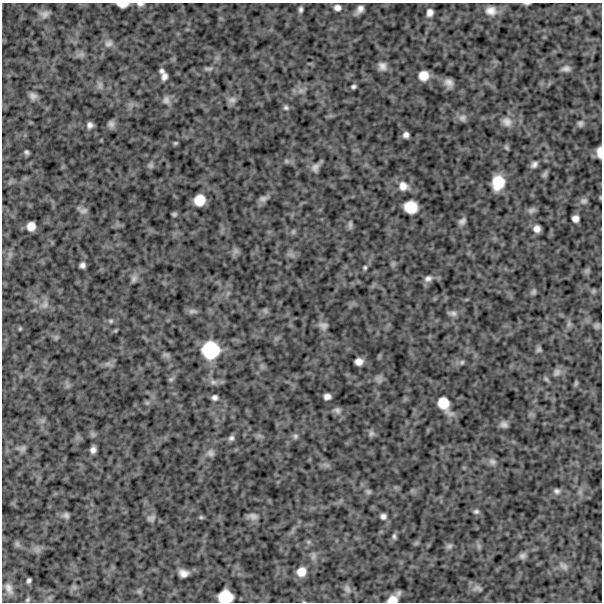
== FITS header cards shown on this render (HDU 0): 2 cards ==
NAXIS1  =                  600
NAXIS2  =                  600

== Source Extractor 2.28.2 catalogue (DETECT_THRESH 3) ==
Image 600 x 600 px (HDU 0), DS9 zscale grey, 1 PNG px = 1 image px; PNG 604 x 604 px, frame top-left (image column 1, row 600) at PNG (2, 3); no overlay
Background 1120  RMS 230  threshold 695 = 3 sigma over >= 5 px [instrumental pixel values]
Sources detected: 131; all 131 listed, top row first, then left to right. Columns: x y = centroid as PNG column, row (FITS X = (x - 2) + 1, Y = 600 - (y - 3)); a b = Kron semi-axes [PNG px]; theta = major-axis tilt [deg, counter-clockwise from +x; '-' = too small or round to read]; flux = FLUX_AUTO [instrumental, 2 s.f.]
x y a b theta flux
140 4 10 5 -1 49000
527 4 6 2 0 23000
123 5 10 5 0 110000
337 8 8 7 - 74000
301 9 6 4 85 43000
360 9 9 5 52 92000
491 11 15 12 -10 160000
430 12 8 6 78 84000
45 14 12 9 17 78000
109 43 12 9 29 82000
81 54 8 6 45 52000
382 66 11 10 - 95000
208 69 14 5 -3 46000
566 69 9 6 4 64000
162 71 6 6 - 44000
424 76 9 9 - 190000
164 77 7 6 - 75000
449 83 8 6 -48 92000
100 85 11 7 -83 58000
353 87 5 4 - 36000
301 91 10 8 -26 79000
33 96 9 7 -36 73000
166 100 12 11 - 89000
232 100 12 8 13 71000
286 107 7 7 - 39000
462 118 10 9 - 72000
507 122 13 11 -38 120000
580 123 7 7 - 41000
111 124 8 7 - 60000
90 125 6 6 - 65000
406 135 5 5 - 62000
175 143 5 4 - 22000
506 148 7 4 -51 26000
27 152 4 4 - 34000
599 152 10 5 -89 110000
286 161 7 5 -20 36000
534 164 8 6 39 60000
151 165 8 7 - 41000
315 167 12 9 58 79000
545 174 8 5 61 39000
498 183 14 11 78 380000
403 186 12 11 - 140000
263 199 11 7 13 60000
199 200 10 9 - 240000
584 201 10 8 7 56000
411 207 12 10 -13 310000
531 210 11 7 24 52000
83 211 11 7 2 53000
174 214 4 4 - 29000
575 219 6 6 - 86000
462 221 8 5 42 57000
350 225 11 5 90 42000
31 226 8 7 - 140000
537 229 7 6 - 90000
293 231 7 5 70 30000
235 251 9 7 -34 54000
10 254 7 4 72 41000
393 264 7 6 - 28000
82 265 5 5 - 57000
365 267 5 5 - 26000
587 271 9 6 48 38000
134 278 10 8 65 57000
428 278 10 8 26 74000
593 291 7 5 22 35000
533 292 7 6 - 35000
45 304 13 9 66 100000
193 311 13 6 -2 49000
265 311 8 6 -89 35000
453 313 12 7 -7 60000
111 321 7 5 -14 34000
569 324 8 6 88 45000
597 325 8 6 7 42000
323 326 13 9 -18 77000
20 329 5 4 - 18000
115 331 6 4 19 20000
56 337 7 6 - 32000
539 349 7 6 - 36000
210 350 17 17 - 640000
166 355 11 5 -11 38000
359 362 7 6 - 100000
462 362 7 6 - 35000
108 364 9 7 1 57000
557 372 11 8 52 71000
171 379 7 5 43 33000
379 379 9 9 - 60000
546 379 7 5 -45 28000
213 382 10 6 -10 63000
576 383 8 4 76 25000
327 396 7 5 -6 78000
215 397 6 5 - 53000
147 403 7 4 0 29000
444 404 17 10 -58 290000
337 410 10 9 - 68000
42 421 7 4 71 35000
504 424 8 7 - 66000
371 433 9 7 -74 49000
295 436 7 7 - 37000
231 438 8 6 45 48000
22 448 12 7 4 54000
93 450 6 5 - 72000
210 453 10 9 - 65000
492 462 11 8 -21 72000
326 465 9 4 -22 45000
557 491 8 7 - 52000
368 492 8 6 -28 36000
476 511 7 6 - 39000
66 515 7 6 - 49000
253 516 12 7 -10 67000
383 516 7 6 - 58000
201 517 6 5 - 23000
151 518 10 7 26 52000
394 536 7 6 - 38000
416 543 8 4 45 27000
17 544 8 6 -88 38000
449 546 9 7 30 46000
479 546 9 4 -81 39000
38 549 10 5 -90 46000
313 556 11 6 79 52000
522 556 9 7 26 59000
563 566 15 8 -44 94000
301 572 9 8 - 160000
183 573 9 7 -14 110000
29 581 5 4 - 39000
74 587 7 6 - 36000
9 588 17 9 -68 120000
478 588 15 7 -8 73000
347 589 11 7 -62 59000
139 591 8 6 -54 32000
225 597 13 11 4 350000
27 600 6 5 - 27000
392 600 13 9 16 160000
At the frame edge (FLAGS 8, measured only in part): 7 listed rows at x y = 140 4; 527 4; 123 5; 599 152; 584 201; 225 597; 392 600